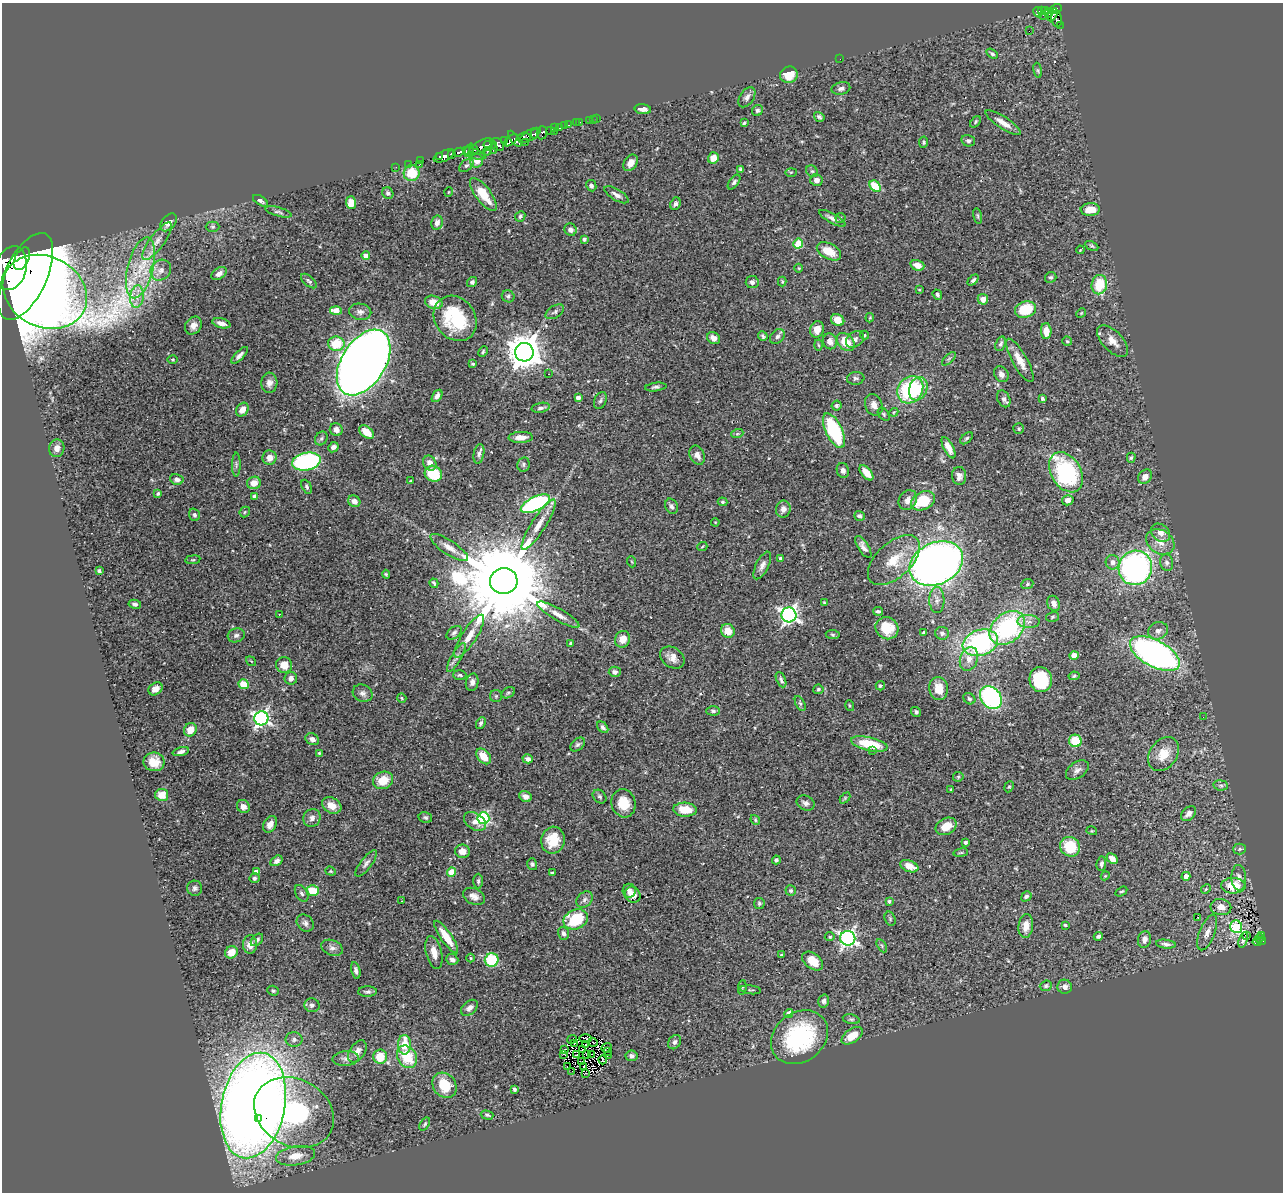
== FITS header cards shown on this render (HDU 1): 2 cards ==
NAXIS1  =                 1281
NAXIS2  =                 1190

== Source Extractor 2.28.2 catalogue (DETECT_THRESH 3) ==
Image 1281 x 1190 px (HDU 1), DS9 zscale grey, 1 PNG px = 1 image px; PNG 1285 x 1194 px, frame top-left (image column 1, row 1190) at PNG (2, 3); each listed source drawn as its Kron ellipse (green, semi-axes under 4 px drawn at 4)
Background 0.572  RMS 0.029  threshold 0.088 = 3 sigma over >= 5 px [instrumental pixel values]
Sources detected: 442; all 442 listed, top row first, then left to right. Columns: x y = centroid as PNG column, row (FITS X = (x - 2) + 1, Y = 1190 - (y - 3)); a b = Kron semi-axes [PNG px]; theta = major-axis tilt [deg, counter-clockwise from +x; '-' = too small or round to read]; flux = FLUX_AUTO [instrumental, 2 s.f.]
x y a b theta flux
1056 9 6 4 32 210
1042 10 3 3 - 23
1046 11 4 3 - 22
1038 12 5 3 - 12
1049 13 4 3 - 30
1043 15 2 2 - 4.5
1053 15 7 3 61 50
1057 19 8 5 -77 71
1060 25 2 2 - 2.6
1029 31 2 2 - 2200
992 54 6 4 -32 4.2
840 59 2 2 - 1.1
1038 70 8 4 -81 2.9
789 75 9 8 - 34
841 88 9 6 13 6.2
747 97 11 7 56 9.2
643 109 8 5 -6 10
757 110 6 5 - 4.4
819 117 5 4 - 4.2
597 118 3 2 - 3.5
593 119 2 2 - 6.3
589 120 2 2 - 3.1
580 122 2 2 - 4
975 122 7 4 51 2.8
576 123 2 2 - 2.3
744 123 4 3 - 2.7
1003 123 21 6 -33 21
569 125 3 2 - 4
564 126 2 2 - 4
555 128 3 2 - 2.4
560 128 3 3 - 16
550 130 3 3 - 50
555 131 2 2 - 3
542 133 6 5 - 77
535 134 5 3 - 170
530 135 12 5 30 320
524 138 7 5 4 140
515 139 9 3 -53 220
505 140 3 2 - 17
511 140 8 4 41 130
968 141 7 5 -14 5.3
526 142 3 2 - 1.9
924 142 6 4 82 3.6
490 145 6 3 7 110
497 145 7 6 - 360
481 147 13 6 29 200
474 149 5 3 - 57
493 149 5 3 - 31
469 150 7 4 68 74
487 151 4 3 - 34
459 152 5 3 - 150
474 153 12 4 -22 91
451 154 4 3 - 72
444 156 11 5 24 380
440 157 4 3 - 99
713 158 6 5 - 23
420 161 3 2 - 3.6
477 161 7 6 - 10
631 163 9 6 57 13
408 164 3 2 - 2.7
419 165 3 2 - 24
466 165 8 5 42 4.3
396 167 2 2 - 6.2
741 169 4 4 - 4.4
812 171 6 5 - 3.4
791 172 6 4 2 2.5
412 173 8 8 - 62
816 180 6 6 - 9.7
734 182 8 4 53 4.6
591 186 6 5 - 4.6
875 186 6 5 - 57
449 192 5 3 - 1.4
388 193 6 5 - 4.6
483 194 20 7 -53 47
616 195 14 5 -31 9.4
260 201 8 4 -32 5
351 203 6 5 - 20
675 204 6 5 - 4.8
1090 209 9 6 3 26
278 212 13 4 -15 5.3
520 216 5 5 - 3.9
978 216 8 4 -77 3.1
832 218 15 5 -29 9.4
840 218 5 5 - 3.4
169 222 10 6 51 11
437 223 7 5 77 11
213 227 7 5 1 3.6
570 230 6 6 - 8.3
584 239 4 4 - 3.9
157 241 23 7 54 21
798 244 5 4 - 83
1092 246 7 4 -26 3.3
1080 250 4 3 - 1.5
829 251 13 7 -28 34
366 256 4 4 - 15
22 259 12 7 63 2800
917 265 7 5 -17 19
11 268 22 15 76 7300
140 268 31 13 76 72
799 268 4 4 - 1.7
161 270 11 9 47 14
219 274 8 5 34 9.4
26 276 47 21 65 7600
1051 277 6 5 - 3.6
973 280 6 4 45 4.1
309 281 9 5 -41 4.6
472 282 5 5 - 5.1
752 282 6 6 - 7.2
782 282 5 4 - 2.2
1099 285 10 7 77 54
919 290 4 3 - 1.8
45 292 44 35 -27 4300
937 295 5 4 - 4.1
508 296 6 6 - 4.4
137 297 11 7 84 15
983 299 5 5 - 12
434 302 9 6 -19 25
336 310 6 4 -3 33
1026 310 11 8 17 69
360 312 11 8 -10 9
555 312 10 6 31 6.2
1081 313 5 4 - 2.3
455 318 24 20 -53 110
870 318 5 3 - 2.1
838 320 7 5 -24 29
221 323 9 5 -14 12
193 326 9 7 55 14
817 329 8 7 - 18
1046 331 8 5 -88 19
864 335 5 4 - 2.5
763 336 5 3 - 3.7
777 336 8 6 43 6.6
714 338 7 5 -36 11
855 339 10 7 38 8
830 341 8 7 - 12
1067 341 5 4 - 2.7
1113 341 20 10 -46 20
846 342 10 7 -47 42
336 344 8 7 - 62
1000 344 7 5 69 4.7
819 345 5 3 - 2.1
483 352 5 3 - 3
524 352 9 9 - 4300
240 355 11 4 45 7.5
173 359 5 4 - 2.3
949 359 8 3 45 3.4
1020 360 24 7 -60 25
364 362 36 22 58 3600
473 364 4 3 - 2.1
548 374 3 2 - 2.3
1001 374 8 6 -55 8.2
856 378 9 6 8 5.2
269 383 10 8 87 11
656 387 11 4 6 5.1
918 389 12 9 70 32
910 390 14 12 53 170
437 396 7 4 56 8.9
578 398 4 4 - 9.7
1004 399 9 6 -62 7.4
1042 399 4 3 - 3.4
600 400 9 6 66 4.6
874 405 11 8 -68 12
837 406 5 4 - 3.9
541 408 9 5 12 6.2
242 410 7 5 56 15
894 412 4 3 - 1.8
884 414 7 5 -52 3.2
1019 429 5 5 - 2.9
336 430 6 6 - 12
834 431 19 8 -64 180
366 432 8 5 -39 25
737 434 6 4 19 2.9
521 437 12 5 2 16
321 438 7 6 - 4.5
966 438 7 4 43 3.8
333 447 5 4 - 8.2
57 448 9 7 76 13
948 448 12 5 -63 15
479 454 10 5 79 6.4
697 455 10 7 -65 9.9
270 458 7 7 - 16
1131 458 5 4 - 3.1
306 461 14 8 12 310
430 463 8 6 -60 15
523 464 7 6 - 4.5
236 465 12 3 90 4.7
843 470 7 6 - 7.2
1066 472 22 15 -59 230
866 473 9 5 -50 22
433 474 9 8 - 70
959 476 9 7 -89 8.4
1145 477 8 6 48 12
177 479 7 5 -13 6.4
410 481 4 3 - 1.8
254 483 7 6 - 19
307 487 7 4 -63 4.6
158 494 4 3 - 3.2
254 496 4 4 - 4.9
908 500 10 8 59 14
1068 500 6 5 - 11
354 501 6 5 - 11
923 501 12 9 26 73
722 502 5 4 - 2.5
535 504 16 7 25 300
671 506 8 6 -65 5.9
783 509 8 7 - 10
245 512 6 4 48 2.8
194 515 6 5 - 4.8
859 516 5 4 - 5.7
715 522 4 3 - 1.6
539 525 29 7 57 30
1160 533 10 8 -38 13
1160 542 15 11 -32 23
702 547 5 3 - 1.7
863 547 12 5 -58 10
449 548 22 7 -33 19
780 558 3 3 - 4.4
193 560 7 4 8 2.4
894 560 31 17 43 60
632 562 5 3 - 2
1113 562 7 7 - 10
1167 562 8 6 -79 6.6
936 563 28 20 26 1500
762 565 15 6 64 10
1135 568 17 16 - 530
99 571 4 3 - 3.9
386 574 4 4 - 2.5
504 581 14 13 - 50000
434 583 5 3 - 2.8
1027 584 6 5 - 3.8
937 600 13 7 -89 11
824 603 3 2 - 1.9
1054 603 8 6 -66 12
135 604 6 4 -11 4.9
878 611 5 4 - 4.3
279 614 3 2 - 1.9
558 615 24 6 -30 17
789 615 7 7 - 720
1052 617 6 5 - 3.3
1029 622 11 6 -2 10
887 628 12 10 -34 39
1007 628 20 14 41 250
728 631 7 6 - 23
1158 631 10 8 21 11
924 632 4 3 - 3.6
454 633 9 5 38 5.7
942 633 7 6 - 6.7
236 635 8 7 - 5.9
833 635 7 4 -7 3
469 636 25 7 57 24
623 639 8 7 - 22
571 643 4 4 - 3.1
980 643 18 12 18 280
1155 654 27 13 -28 720
1074 656 4 4 - 29
456 657 16 5 60 9
672 658 13 10 -36 16
969 659 12 9 70 18
251 661 5 3 - 1.6
284 665 8 8 - 26
615 672 6 5 - 5.9
460 675 6 5 - 3.4
1074 676 5 3 - 2.5
291 678 6 6 - 9
781 680 8 4 -65 5
1041 680 12 11 - 140
472 682 9 6 77 7.9
244 684 5 4 - 45
880 686 4 4 - 3.6
155 689 8 6 37 15
818 689 5 4 - 3.4
939 689 11 9 -80 30
363 693 10 8 -24 8.4
508 693 7 5 29 3.5
496 696 6 6 - 3.4
402 698 5 4 - 2.3
991 698 12 9 -48 270
969 699 6 5 - 3.4
800 703 8 4 -62 3.6
850 706 5 4 - 2.2
713 711 7 4 -2 3.8
916 712 5 5 - 4.4
1203 717 2 2 - 2.6
261 718 7 7 - 560
481 723 6 4 63 4.2
603 727 6 4 -48 5.2
190 730 7 6 - 24
312 739 7 5 -29 9.6
1075 741 6 6 - 54
578 744 8 5 39 4.7
869 744 19 6 -13 74
872 750 3 2 - 3
181 752 8 4 15 7
319 753 3 3 - 2.2
1163 754 18 13 54 36
484 756 9 6 -49 27
528 759 5 4 - 7.2
154 762 10 9 - 24
1077 770 13 8 35 9
958 777 5 5 - 3
383 780 10 8 18 36
1221 785 7 5 -8 4.5
1009 787 6 4 65 2.6
951 789 3 3 - 1.7
162 795 6 6 - 25
525 796 6 5 - 8.9
599 797 8 6 -44 4.4
845 798 6 4 46 2.2
624 803 14 12 -75 42
806 803 9 7 -25 8.6
332 805 10 7 -28 24
243 807 7 6 - 9
685 810 12 7 -4 35
1189 814 9 6 42 9.1
425 817 7 5 -14 4.5
312 818 9 8 - 8.9
483 818 6 6 - 250
755 820 5 4 - 2.4
475 821 12 8 -35 15
270 824 9 6 61 15
946 826 11 8 25 32
1092 831 5 3 - 1.7
553 840 13 11 77 44
965 842 3 3 - 4.4
1070 847 10 9 - 76
1240 849 6 5 - 3.5
462 851 7 6 - 17
961 853 7 3 9 3
1112 859 6 4 -45 16
776 860 4 4 - 4
276 861 6 4 31 6.8
366 863 16 5 53 8.2
532 864 6 5 - 4.1
1101 864 7 5 82 5.7
909 866 9 5 -21 26
331 871 5 4 - 2.2
256 872 4 4 - 14
451 872 4 4 - 52
552 873 3 3 - 3.7
1105 876 4 3 - 1.8
1186 876 4 4 - 14
254 878 5 5 - 4
1239 878 13 7 -87 12
478 881 7 4 -90 3.9
1233 886 12 8 -1 43
195 888 7 7 - 5.5
1206 889 5 4 - 2.4
313 891 6 5 - 56
629 891 7 6 - 10
791 891 5 5 - 4.1
1121 891 6 4 31 3
302 893 9 5 -58 5.1
633 895 8 7 - 14
474 896 11 7 -26 11
1026 896 5 4 - 5
584 900 9 7 47 7.7
401 901 4 3 - 1.2
889 901 4 4 - 4.1
759 903 5 5 - 3.7
1221 907 10 8 -9 16
1197 917 3 3 - 9.1
576 919 13 9 23 89
890 919 7 5 -72 3.1
305 923 9 7 -45 7.5
1065 925 3 3 - 2.4
1026 926 12 7 84 20
1236 927 6 6 - 170
563 933 6 5 - 5.7
1207 933 19 7 69 16
1262 935 3 2 - 6.4
1098 936 4 4 - 5.1
1247 936 3 2 - 2.4
446 937 19 5 -55 35
830 937 5 4 - 2.8
848 938 7 7 - 630
1259 938 4 3 - 19
1144 939 8 6 77 10
257 940 7 5 45 4.8
1243 940 8 3 74 1.9
1261 941 5 3 - 29
1257 942 4 2 - 12
250 944 9 7 -89 16
1166 944 10 4 -7 6.5
882 946 7 4 -60 3.3
332 948 11 7 -23 9
231 952 6 6 - 24
434 952 17 8 -77 22
781 955 4 3 - 2
471 958 4 3 - 1.6
452 959 6 5 - 8.2
492 960 7 6 - 96
813 961 12 7 -38 30
356 970 8 4 -77 5.9
1046 986 6 5 - 3.4
742 987 7 4 83 2.9
1065 987 7 7 - 8.5
751 990 10 2 -7 2.2
273 991 6 5 - 3.2
367 992 9 5 1 4.8
824 1001 6 5 - 6.3
312 1005 7 7 - 7.3
469 1008 10 6 40 9.6
789 1014 4 4 - 17
851 1019 8 4 -13 4.1
852 1036 12 7 35 32
799 1037 30 24 37 210
294 1039 8 7 - 6
572 1039 4 2 - 0.5
585 1039 6 3 0 0.26
675 1042 8 6 57 6.6
593 1043 4 2 - 2.8
574 1044 2 2 - 1.6
586 1044 3 2 - 1.4
404 1045 9 6 88 45
606 1048 5 2 - 3.1
583 1049 2 2 - 1.4
564 1050 3 2 - 4.6
357 1051 12 7 56 13
608 1052 2 2 - 1.3
564 1054 3 2 - 2.1
586 1054 3 2 - 3.2
577 1055 3 2 - 1.8
591 1055 4 2 - 1.3
608 1055 3 2 - 1.2
631 1056 6 5 - 6.3
380 1057 7 7 - 44
407 1057 12 9 -58 58
346 1058 13 7 6 9.6
603 1060 4 2 - 2.2
581 1061 2 2 - 0.4
567 1066 2 2 - 1600
584 1067 3 2 - 1.8
572 1072 3 2 - 1
585 1073 2 2 - 1.3
444 1085 13 11 -51 46
514 1089 3 3 - 3.4
253 1105 53 32 79 2900
294 1112 42 33 -29 490
487 1115 6 4 -15 3.3
259 1119 3 3 - 31
425 1124 7 3 56 2.9
295 1156 20 9 9 25
At the frame edge (FLAGS 8, measured only in part): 1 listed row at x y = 11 268